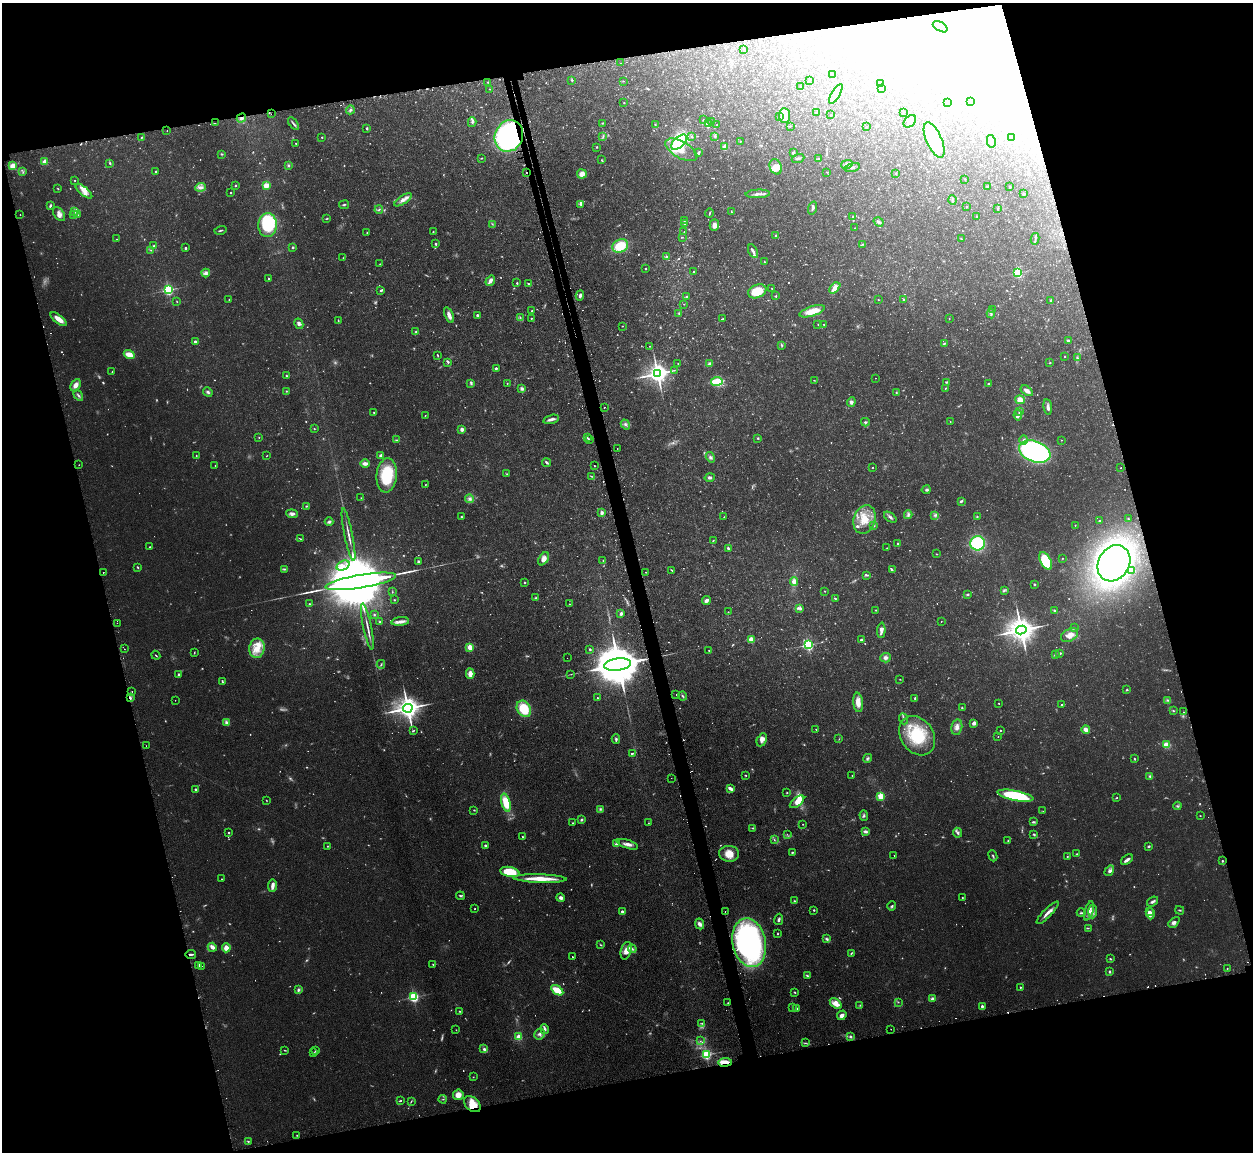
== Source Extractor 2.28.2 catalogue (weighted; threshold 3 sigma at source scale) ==
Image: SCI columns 35-5037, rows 163-4761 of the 5072 x 5047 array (HDU 1 of 3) = the unmasked area's bounding box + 8 px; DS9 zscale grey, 4 x 4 block average (1 PNG px = mean of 4 x 4 image px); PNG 1255 x 1154 px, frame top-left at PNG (2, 3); each listed source drawn as its Kron ellipse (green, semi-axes under 4 px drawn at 4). Shown black and unused: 29% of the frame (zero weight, under 2 of 3 exposures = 4% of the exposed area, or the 3 px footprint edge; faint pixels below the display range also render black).
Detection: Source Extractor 2.28.2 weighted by HDU 2 'WHT'. Background 0.0595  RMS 0.0067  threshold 0.0302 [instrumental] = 3 sigma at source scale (4.5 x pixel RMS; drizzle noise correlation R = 1.50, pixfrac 1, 0.05/0.05 arcsec/px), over >= 5 px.
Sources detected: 1448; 223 too faint to see at this stretch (4 x 4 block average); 166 inside a brighter object's white glare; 51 cosmic-ray / hot-pixel residue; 3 long thin detections or spike segments (spike, bleed or trail) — neither listed nor drawn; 27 coinciding with a brighter row at this scale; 36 inside a brighter listed object's ellipse — not listed separately; of the other 942, all 500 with FLUX_AUTO >= 1.96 (the completeness limit of this list) listed and drawn (442 fainter detections not listed), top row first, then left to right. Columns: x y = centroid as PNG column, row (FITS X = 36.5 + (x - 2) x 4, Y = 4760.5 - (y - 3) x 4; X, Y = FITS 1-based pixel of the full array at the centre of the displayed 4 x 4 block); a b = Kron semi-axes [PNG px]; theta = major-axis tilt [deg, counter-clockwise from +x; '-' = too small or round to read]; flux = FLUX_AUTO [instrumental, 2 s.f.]
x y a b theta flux
940 27 8 4 -30 90
744 50 2 2 - 6.5
620 63 2 2 - 2.7
832 74 2 2 - 3
572 80 4 2 - 4
623 81 2 2 - 2.6
809 81 2 2 - 3.5
488 82 2 2 - 3.3
880 84 2 2 - 2.3
800 86 2 2 - 2.2
490 89 2 2 - 3.2
882 89 2 2 - 2.6
836 94 11 4 60 30
970 101 2 2 - 2
624 102 2 2 - 3.7
947 103 3 2 - 2.4
350 110 4 4 - 9
904 112 2 2 - 2.1
817 113 2 2 - 11
271 114 2 2 - 4.7
785 115 7 5 -86 63
831 115 2 2 - 2.2
779 117 2 2 - 2
241 118 5 3 - 12
703 120 2 2 - 3.3
712 121 2 2 - 2.6
910 121 7 5 46 17
472 122 5 3 - 7.6
215 123 2 2 - 3
603 123 2 2 - 3.8
293 124 7 2 -55 8
655 124 3 2 - 2.7
708 124 2 2 - 8.5
717 125 2 2 - 2.5
790 126 2 2 - 2.3
866 127 2 2 - 3
367 128 3 2 - 4.4
167 131 2 2 - 2.4
509 136 16 14 66 890
603 136 4 2 - 3.5
715 136 3 2 - 5.5
142 137 3 2 - 3.2
322 137 2 2 - 2.7
692 137 2 2 - 3.1
1012 138 2 2 - 3.3
934 140 19 8 -66 260
740 141 2 2 - 3.2
991 141 6 3 -79 9.1
679 142 9 5 43 280
296 143 2 2 - 2.3
597 147 2 2 - 3.6
725 147 2 2 - 120
681 150 18 8 -30 96
698 153 4 2 - 6.8
793 153 2 2 - 9.3
221 154 3 2 - 4.8
481 158 3 2 - 2.9
798 158 6 2 20 7.4
818 158 2 2 - 8.9
601 160 2 2 - 2
44 162 3 3 - 16
110 163 3 2 - 4.8
847 164 6 4 14 11
288 165 3 2 - 6.1
13 166 3 3 - 35
776 167 8 6 -65 36
852 167 8 2 15 6.1
23 172 2 2 - 2.3
156 172 2 2 - 5.4
526 172 2 2 - 79
827 172 2 2 - 2.9
896 173 2 2 - 2.6
582 174 4 4 - 31
965 179 2 2 - 2.6
75 180 2 2 - 2.7
235 186 2 2 - 4.3
266 186 4 4 - 37
200 187 5 3 - 22
987 187 2 2 - 2.8
1010 187 2 2 - 4.1
58 189 3 2 - 2.4
84 191 10 4 -39 24
231 193 2 2 - 6.3
758 194 12 2 2 20
1024 194 3 3 - 5.4
403 200 10 4 33 23
952 200 4 2 - 5.3
581 204 4 3 - 7.3
50 205 4 2 - 8
344 205 5 2 - 5.3
966 207 2 2 - 3.6
813 208 6 2 72 8.7
379 209 4 2 - 5.4
998 209 2 2 - 3.9
75 212 4 3 - 7.6
731 212 3 2 - 3
709 213 4 2 - 3.9
20 214 2 2 - 4.5
59 214 8 5 -55 22
73 215 2 2 - 2.8
77 215 4 2 - 4.7
853 217 2 2 - 4
977 217 2 2 - 4.2
327 218 4 2 - 3.5
685 220 3 2 - 2.9
879 222 5 3 - 9.1
492 224 4 2 - 3.2
685 224 2 2 - 4.1
268 225 12 9 88 310
714 225 5 4 - 22
855 228 2 2 - 2.3
220 230 6 2 14 5.7
433 232 2 2 - 2.6
684 232 2 2 - 2.9
367 233 2 2 - 3
776 235 2 2 - 9.1
682 237 3 2 - 2.7
961 238 2 2 - 2.3
117 239 2 2 - 2
1035 239 6 2 77 6.5
435 244 2 2 - 6.5
862 244 3 2 - 2.3
154 246 3 2 - 5.2
620 246 8 6 28 130
293 247 3 2 - 5.1
185 248 3 2 - 5.7
151 250 2 2 - 2.8
753 251 7 3 -62 13
666 256 2 2 - 4.8
343 258 2 2 - 2.2
764 262 2 2 - 5.8
380 264 2 2 - 2.2
646 269 2 2 - 4.8
694 271 2 2 - 3.2
206 273 4 3 - 12
1018 273 2 2 - 570
269 279 3 2 - 4.8
490 281 5 3 - 24
517 283 2 2 - 8.8
529 284 3 2 - 4.8
835 288 6 3 47 45
772 289 2 2 - 2
168 290 2 2 - 800
381 290 2 2 - 8.9
757 291 9 6 23 97
580 295 5 2 - 11
687 296 2 2 - 3.9
776 296 3 2 - 3.9
229 299 2 2 - 2.2
878 300 2 2 - 3.1
904 300 2 2 - 4
1051 300 3 2 - 3.9
177 301 2 2 - 2
684 304 2 2 - 2.6
992 309 3 2 - 2.1
532 311 2 2 - 3.3
812 311 13 5 18 77
679 313 3 3 - 4.5
991 313 5 2 - 6.5
449 315 8 3 -68 25
477 315 3 2 - 9.4
520 317 4 2 - 3.7
531 318 2 2 - 6.3
949 318 2 2 - 2.3
59 319 10 3 -39 45
723 319 2 2 - 2.8
338 321 4 2 - 3.6
299 324 5 4 - 13
818 324 2 2 - 3
824 324 2 2 - 2.2
622 326 2 2 - 2.5
416 332 3 2 - 3.5
1068 340 2 2 - 6.9
195 342 3 2 - 7.6
945 343 4 2 - 5.2
781 345 3 2 - 4.8
650 346 2 2 - 2
129 354 5 3 - 51
437 355 3 2 - 4.1
1065 357 2 2 - 2
1077 358 3 3 - 4.9
448 362 3 3 - 4.9
709 363 4 3 - 8.1
1050 363 2 2 - 3.1
678 364 2 2 - 3.2
496 368 2 2 - 7.6
674 370 2 2 - 2
112 372 2 2 - 3.1
657 374 4 3 - 3800
287 376 4 2 - 5
875 378 2 2 - 4.2
814 380 3 2 - 2
717 381 6 3 8 160
946 382 4 2 - 4.3
507 383 2 2 - 2.5
471 384 4 2 - 5.5
988 384 3 2 - 8.2
75 385 7 4 62 24
946 388 3 2 - 2.3
522 389 3 3 - 11
286 391 2 2 - 2.9
1027 391 7 3 -33 24
208 392 5 3 - 8.5
896 393 2 2 - 2.4
78 395 6 2 -56 8.9
1020 400 5 4 - 39
851 402 4 4 - 12
604 407 2 2 - 3.3
1048 407 7 3 -81 16
1020 411 4 3 - 7.4
374 413 2 2 - 3.3
425 415 2 2 - 2.1
1018 415 5 3 - 8.6
551 419 8 2 15 16
865 422 4 3 - 5.8
950 422 2 2 - 2.1
625 424 5 3 - 10
314 429 3 2 - 2.3
462 429 2 2 - 65
259 437 2 2 - 2.6
587 438 3 2 - 5.6
758 438 3 2 - 4.2
396 440 3 2 - 3.5
590 440 2 2 - 7.8
1024 440 5 3 - 10
1061 440 2 2 - 2.2
617 449 2 2 - 2.9
1035 452 16 10 -20 1100
196 456 2 2 - 4.5
266 456 3 2 - 2
381 456 3 2 - 19
710 457 5 3 - 9.7
546 462 4 2 - 7.8
365 464 4 2 - 26
79 465 2 2 - 2.5
215 465 3 2 - 2.1
594 466 2 2 - 8
872 467 2 2 - 2.9
1121 468 2 2 - 4.7
507 474 2 2 - 2.7
387 475 17 10 84 190
592 476 2 2 - 2.4
710 477 5 3 - 11
425 484 2 2 - 2
926 490 4 2 - 6.6
361 498 2 2 - 2.7
470 499 4 3 - 11
961 501 3 2 - 7.7
306 506 3 2 - 4.2
602 513 3 3 - 13
292 514 6 4 -6 14
908 515 4 3 - 8.6
935 515 4 2 - 6.9
461 517 2 2 - 5
724 517 2 2 - 2.3
890 517 7 3 -37 10
977 517 2 2 - 2.5
864 519 14 10 71 86
1128 519 2 2 - 2.7
1099 521 2 2 - 3
329 522 4 3 - 9.3
1075 525 2 2 - 3.3
874 526 3 2 - 2.6
349 535 27 2 -79 25
301 539 3 2 - 3
713 541 3 2 - 3.4
897 543 2 2 - 3.7
977 543 7 7 - 310
150 547 2 2 - 3.6
728 548 3 2 - 7
887 548 3 2 - 2.4
936 554 2 2 - 2.5
1062 558 2 2 - 2.1
544 559 7 4 55 30
603 560 2 2 - 3.4
1046 561 9 5 -62 200
418 562 3 3 - 7.5
1114 563 19 15 59 2300
343 566 7 4 25 26
137 567 3 2 - 4.1
284 569 4 2 - 5.1
672 570 4 2 - 4
892 570 2 2 - 3.3
1132 570 2 2 - 2.9
103 572 2 2 - 3.9
645 572 2 2 - 8.2
866 575 4 2 - 5.6
361 581 35 6 9 97000
794 581 4 4 - 21
524 583 2 2 - 11
1034 584 3 2 - 3.6
1004 590 4 2 - 5.4
825 591 2 2 - 2.5
392 592 2 2 - 2.7
967 595 4 2 - 5.3
536 598 3 2 - 6.6
835 598 3 2 - 4.2
395 600 2 2 - 2.7
706 600 4 3 - 17
309 604 2 2 - 3.5
569 604 2 2 - 4.3
800 608 4 3 - 9.9
876 610 2 2 - 2.8
1055 611 3 2 - 7.7
728 612 2 2 - 2.3
621 614 3 2 - 14
374 615 3 2 - 3
400 621 9 4 6 24
941 621 2 2 - 2.1
380 622 3 2 - 4.2
117 623 2 2 - 3.3
367 626 23 2 -78 24
1074 627 2 2 - 2.2
881 630 7 3 87 21
1021 630 5 4 - 7100
1070 635 9 6 30 31
861 639 3 2 - 6.6
751 640 2 2 - 180
808 645 2 2 - 770
470 647 2 2 - 160
257 648 10 7 81 59
124 649 2 2 - 2.9
590 649 2 2 - 6.6
709 650 2 2 - 2.8
194 653 3 2 - 3
1060 653 4 2 - 8.6
156 655 5 2 - 3.6
1055 655 3 2 - 5
567 658 2 2 - 2.6
885 658 5 5 - 14
381 664 4 2 - 4.7
617 665 13 6 8 32000
470 674 5 3 - 34
571 674 2 2 - 2.6
179 675 4 2 - 7.8
900 679 2 2 - 2.3
222 682 2 2 - 4.6
1127 689 3 2 - 4
132 691 2 2 - 3.8
676 694 2 2 - 5.7
683 696 4 2 - 6.3
130 698 4 2 - 8.2
597 698 2 2 - 4.1
915 698 3 2 - 6.8
175 700 2 2 - 3.8
1168 700 4 2 - 6.1
858 702 10 5 -84 41
999 703 2 2 - 3.4
1062 704 2 2 - 3
408 708 4 4 - 5200
962 708 3 2 - 3.2
524 709 9 6 -59 130
1173 711 3 2 - 4
1183 712 2 2 - 3.6
903 719 6 2 -68 5.7
227 723 4 3 - 13
974 723 4 3 - 14
957 727 8 5 76 22
816 729 2 2 - 2.9
1086 729 4 3 - 22
1000 730 2 2 - 3.1
413 731 3 2 - 3.6
917 736 21 16 -56 230
998 737 2 2 - 2.1
616 739 4 3 - 7.4
839 739 3 2 - 2.1
762 740 7 4 64 20
1166 745 3 3 - 55
146 746 2 2 - 2.3
632 754 2 2 - 3.2
868 758 5 3 - 6.6
1135 759 3 2 - 3.7
745 775 3 2 - 3.3
852 775 2 2 - 2.1
1150 776 3 3 - 6.8
671 778 2 2 - 2.2
196 789 2 2 - 7.4
731 789 4 2 - 28
787 792 2 2 - 3.1
881 796 2 2 - 240
1015 796 18 5 -11 330
1116 798 2 2 - 2.9
266 800 3 2 - 2.1
797 802 8 4 39 47
506 803 9 4 -74 110
1177 806 4 2 - 5
600 809 3 3 - 6.9
474 810 2 2 - 3
1043 811 3 2 - 2.1
864 816 5 3 - 7.6
1200 816 2 2 - 2.1
581 820 3 2 - 6.1
1033 822 3 2 - 6.1
573 823 2 2 - 2.2
648 823 2 2 - 2.6
803 824 2 2 - 2.1
753 828 3 2 - 3.9
865 831 3 2 - 14
229 833 2 2 - 8.5
958 833 5 3 - 10
787 834 2 2 - 2.7
1034 834 3 2 - 5
522 837 2 2 - 3.5
774 840 2 2 - 2.9
1008 840 2 2 - 2.6
616 844 4 3 - 7.2
627 844 11 4 -17 21
485 845 3 3 - 6
327 846 3 2 - 2.2
1149 846 3 2 - 7.3
792 852 3 2 - 5.6
729 854 10 8 -3 54
1077 854 3 2 - 2.6
894 856 2 2 - 2.1
993 856 6 2 -66 5.4
1067 856 2 2 - 3.1
1127 860 7 2 37 20
1222 861 2 2 - 8.8
1109 871 6 3 57 11
510 872 10 5 -10 140
222 879 2 2 - 3.3
540 879 26 4 -2 85
273 886 6 2 84 35
460 896 4 2 - 5.7
962 897 2 2 - 2.6
561 898 4 4 - 11
794 901 2 2 - 3.2
1152 901 6 2 37 12
892 906 5 2 - 5.7
475 909 2 2 - 2.3
814 910 2 2 - 5.2
1180 910 4 2 - 4.2
622 911 2 2 - 23
1089 911 10 3 72 20
1093 911 7 3 86 14
725 912 2 2 - 18
1149 912 2 2 - 19
1047 913 15 3 46 27
1081 913 4 2 - 4.8
1151 914 6 3 89 18
779 919 6 2 79 8
1174 922 6 4 44 13
700 924 5 4 - 17
1088 928 3 2 - 2.2
778 934 2 2 - 3.1
827 939 4 2 - 8.5
749 943 25 16 -79 1100
600 945 3 2 - 3
212 947 5 3 - 24
226 948 4 3 - 35
632 949 4 3 - 10
626 951 9 5 77 38
851 953 4 2 - 4.4
191 954 5 2 - 9
572 957 2 2 - 6.7
1110 959 3 2 - 3.9
433 964 2 2 - 2.1
199 965 2 2 - 26
202 966 2 2 - 2
1227 969 3 2 - 3
1110 972 3 2 - 6
807 975 4 2 - 4.8
1020 987 2 2 - 3.5
298 990 4 3 - 7.8
557 990 7 4 -32 67
795 992 2 2 - 3.8
413 997 2 2 - 740
932 999 4 3 - 12
898 1002 2 2 - 2.1
728 1003 2 2 - 4.3
836 1004 7 4 -36 39
860 1005 3 2 - 3.5
982 1007 3 2 - 12
792 1008 4 2 - 3.8
797 1009 3 3 - 7.3
460 1011 2 2 - 3.2
842 1015 5 4 - 17
702 1023 2 2 - 3.5
545 1029 5 3 - 7.9
891 1029 2 2 - 2.1
456 1030 2 2 - 2.1
540 1034 6 5 - 13
851 1036 3 2 - 5.3
519 1037 4 3 - 36
700 1041 2 2 - 2.1
805 1043 4 2 - 4.3
484 1049 4 3 - 10
285 1050 4 2 - 2.7
316 1051 2 2 - 6.3
314 1053 2 2 - 2.1
706 1055 2 2 - 590
725 1062 7 3 7 46
473 1077 2 2 - 2
458 1095 5 5 - 35
443 1099 4 2 - 3.1
400 1101 4 2 - 4.2
411 1101 3 2 - 3.4
472 1104 9 6 -43 51
297 1135 2 2 - 2.1
248 1141 3 2 - 3.4
Overlapping masked pixels (flux is a lower limit): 9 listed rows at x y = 241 118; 509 136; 526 172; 1114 563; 617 665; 130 698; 191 954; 725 1062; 472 1104
Diffuse or blended objects may show on this block-average render without a row.